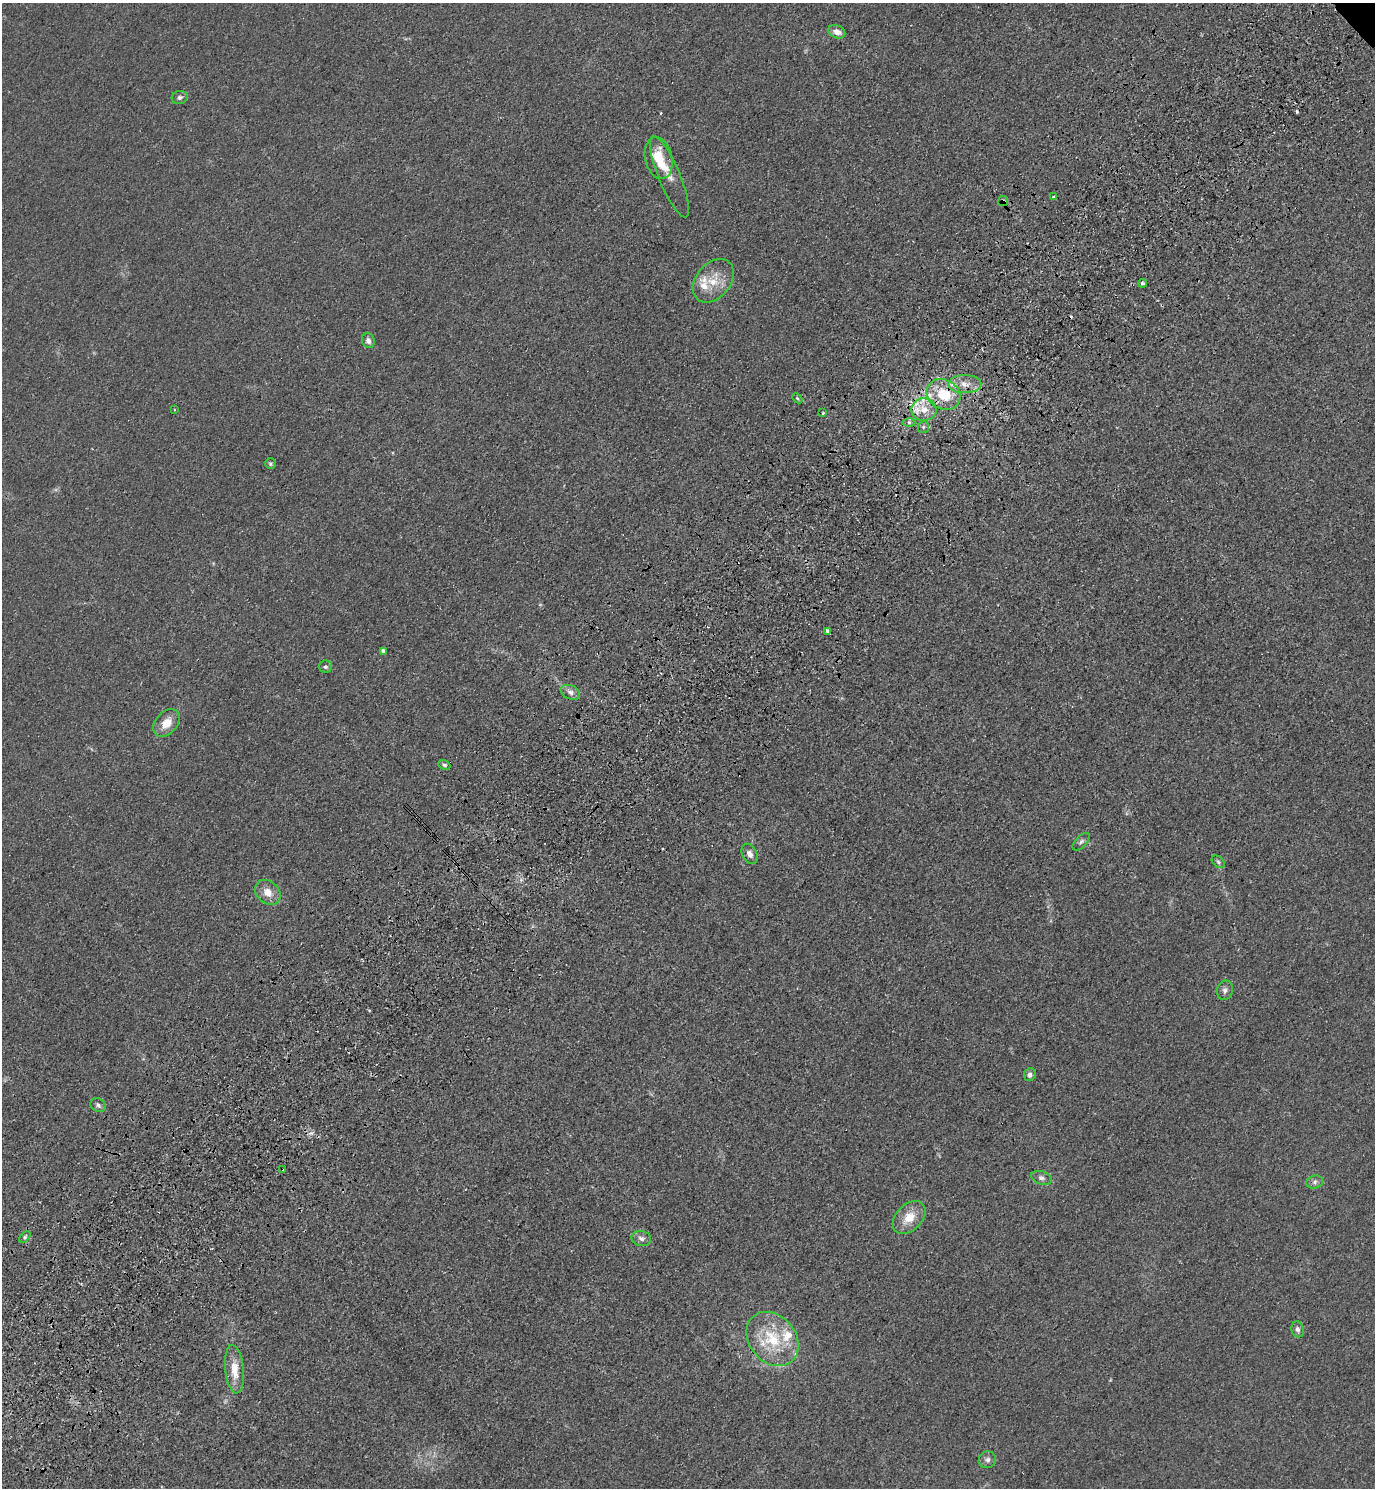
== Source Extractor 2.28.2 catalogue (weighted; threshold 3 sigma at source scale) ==
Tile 7 of 4 x 4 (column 3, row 2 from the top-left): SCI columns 3125-4497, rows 3058-4543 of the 6111 x 6115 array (HDU 1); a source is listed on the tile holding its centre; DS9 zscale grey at full resolution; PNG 1377 x 1490 px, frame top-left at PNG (2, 3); each listed source drawn as its Kron ellipse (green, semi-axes under 4 px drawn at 4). Shown black and unused: <1% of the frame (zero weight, under 3 of 4 exposures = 6% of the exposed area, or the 3 px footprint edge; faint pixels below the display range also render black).
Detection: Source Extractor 2.28.2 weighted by HDU 2 'WHT'; one run over the whole footprint, this tile lists its part. Background 0.0215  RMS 0.0053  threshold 0.0238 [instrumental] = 3 sigma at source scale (4.5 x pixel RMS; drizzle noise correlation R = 1.50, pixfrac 1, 0.05/0.05 arcsec/px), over >= 5 px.
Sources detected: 52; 6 cosmic-ray / hot-pixel residue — neither listed nor drawn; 5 inside a brighter listed object's ellipse — not listed separately; the other 41 listed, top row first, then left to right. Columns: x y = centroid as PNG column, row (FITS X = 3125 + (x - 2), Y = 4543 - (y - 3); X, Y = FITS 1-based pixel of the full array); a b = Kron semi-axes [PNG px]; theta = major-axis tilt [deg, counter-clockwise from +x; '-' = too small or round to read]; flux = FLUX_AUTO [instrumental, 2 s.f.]
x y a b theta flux
837 32 9 6 -24 3.9
180 97 8 6 17 1.9
659 158 21 13 -77 13
669 177 44 10 -67 8
1053 196 3 3 - 0.99
1003 201 5 5 - 0.86
713 281 24 17 50 13
1143 283 4 3 - 1.7
368 341 8 6 -73 2
965 384 16 9 1 6.4
943 394 17 14 -29 20
797 398 6 4 -44 0.78
924 409 12 11 - 8.7
174 410 3 2 - 0.63
823 413 3 3 - 0.83
909 423 6 4 -1 1.2
923 427 6 5 - 1.1
270 464 5 5 - 0.9
828 631 3 3 - 12
383 651 4 4 - 2.3
325 667 6 6 - 1.3
570 692 10 7 -24 2.5
166 723 16 11 50 7.7
444 765 6 4 -23 0.98
1081 842 11 5 47 1.7
750 854 11 7 -63 2.9
1218 862 7 5 -41 1.1
268 892 14 11 -41 5.8
1225 990 10 8 78 2.2
1030 1075 6 5 - 1.9
98 1105 8 6 -37 1.6
282 1169 3 2 - 0.61
1041 1178 10 6 -16 2
1315 1182 8 6 17 1.8
909 1218 19 13 45 9.6
25 1237 7 4 45 1.1
641 1238 10 7 -11 2.2
1298 1329 8 6 -75 1.8
772 1339 29 23 -49 28
234 1369 24 9 -84 11
987 1460 9 8 - 2
Overlapping masked pixels (flux is a lower limit): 4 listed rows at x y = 1003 201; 943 394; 924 409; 282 1169